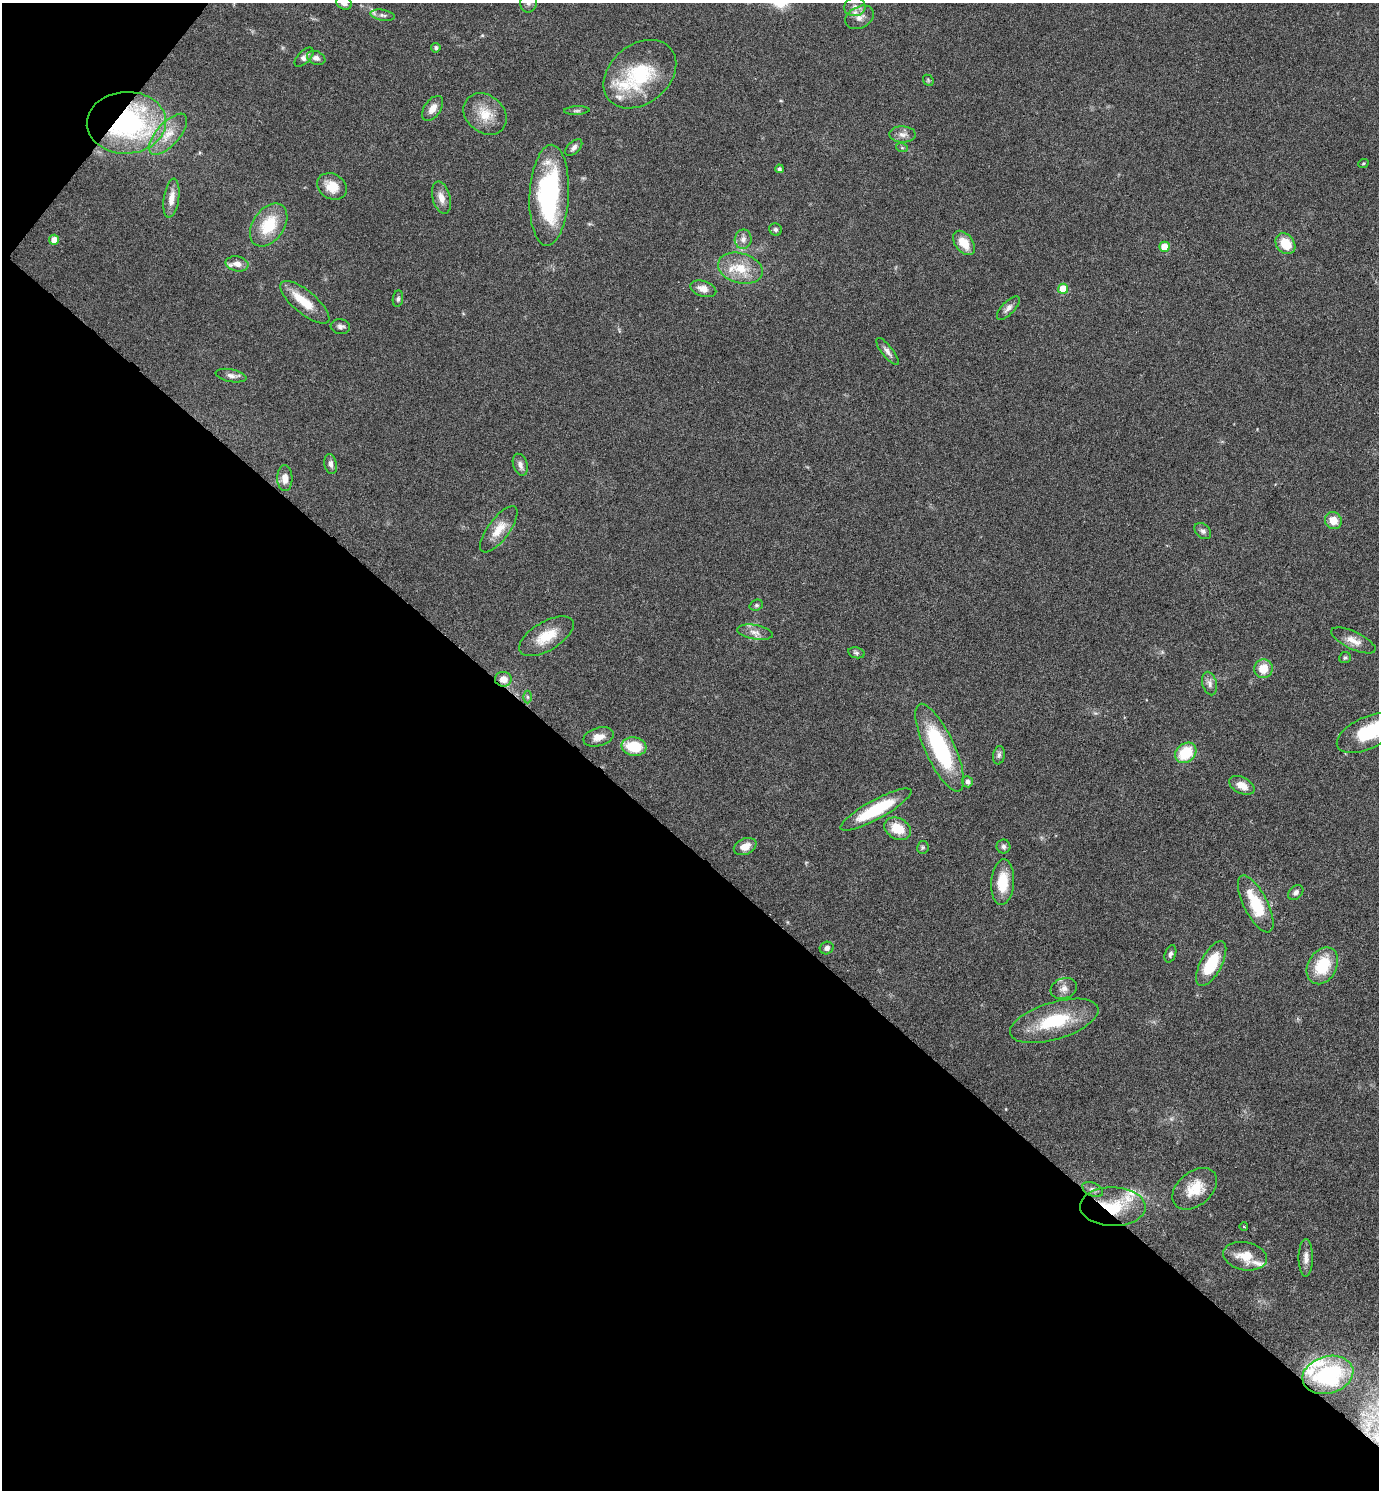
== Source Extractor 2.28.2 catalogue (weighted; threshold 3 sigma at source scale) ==
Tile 9 of 4 x 4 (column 1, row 3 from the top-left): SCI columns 156-1532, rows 1493-2980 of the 5958 x 5955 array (HDU 1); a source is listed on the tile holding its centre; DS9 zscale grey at full resolution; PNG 1381 x 1492 px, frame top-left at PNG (2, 3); each listed source drawn as its Kron ellipse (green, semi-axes under 4 px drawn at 4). Shown black and unused: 44% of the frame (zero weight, under 4 of 8 exposures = <1% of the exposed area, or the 3 px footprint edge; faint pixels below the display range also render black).
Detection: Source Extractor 2.28.2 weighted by HDU 2 'WHT'; one run over the whole footprint, this tile lists its part. Background 0.116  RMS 0.0051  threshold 0.0209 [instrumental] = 3 sigma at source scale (4.09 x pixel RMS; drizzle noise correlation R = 1.36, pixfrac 0.8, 0.05/0.05 arcsec/px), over >= 5 px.
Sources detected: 94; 8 inside a brighter listed object's ellipse — not listed separately; the other 86 listed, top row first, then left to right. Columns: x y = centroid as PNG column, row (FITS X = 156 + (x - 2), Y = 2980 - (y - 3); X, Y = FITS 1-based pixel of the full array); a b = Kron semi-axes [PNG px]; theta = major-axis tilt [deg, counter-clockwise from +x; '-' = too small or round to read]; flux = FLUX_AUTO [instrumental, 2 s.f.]
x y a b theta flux
344 3 8 6 -23 2.1
528 3 10 8 87 2.2
855 7 11 9 7 2.8
383 15 12 5 -10 1.7
860 17 15 10 27 4
436 48 5 4 - 0.91
304 57 12 6 46 2.1
316 58 9 6 -20 2
640 74 40 29 39 34
928 80 6 4 -49 0.65
433 108 14 8 55 3.9
577 111 13 4 3 1.2
485 114 23 18 -40 11
126 123 39 31 3 99
168 134 25 11 48 8.8
903 134 13 8 -1 2.9
574 147 10 6 44 1.7
902 148 6 4 -19 0.6
1363 164 5 3 - 0.46
779 169 4 4 - 1
332 186 16 12 -29 8.1
549 195 50 19 87 67
171 198 20 7 82 4.6
441 198 16 8 -75 4.1
269 225 24 15 55 16
776 229 6 6 - 1.2
743 239 10 8 80 2.7
54 240 5 5 - 3.6
964 243 14 8 -51 8.2
1285 244 11 9 -51 10
1164 247 5 5 - 7.9
237 264 11 7 -10 3.5
740 268 23 15 -16 12
703 289 13 7 -18 3.9
1063 289 5 5 - 12
398 299 8 5 83 1.1
305 302 30 11 -40 11
1008 308 15 6 46 2.3
340 327 10 7 -7 1.8
887 351 17 5 -52 2.2
231 376 15 6 -10 2.3
331 464 10 6 -78 2
520 465 11 7 -72 2.3
285 478 13 7 -88 4.2
1333 520 9 8 - 6.1
499 529 27 10 53 8
1203 531 9 6 -43 1.5
756 605 7 5 20 0.9
755 632 18 7 -9 3.5
546 636 30 14 31 12
1353 640 24 8 -25 5.2
856 653 8 5 -11 1.1
1345 658 6 5 - 0.82
1263 669 9 9 - 7.3
503 679 8 7 - 4.6
1210 684 12 7 -75 2.4
528 697 6 4 -89 0.79
1367 733 33 16 25 26
598 737 15 9 15 4.2
634 747 12 9 -8 16
940 748 48 14 -65 51
1186 753 11 9 41 16
999 755 9 6 80 1.5
967 782 6 5 - 2
1242 785 13 8 -27 5.3
876 809 40 9 29 27
897 829 14 10 -28 10
745 846 12 8 24 4.9
1003 846 7 7 - 1.4
923 847 6 5 - 0.88
1003 882 23 11 86 13
1296 892 9 6 42 1.6
1256 904 31 12 -63 20
827 948 7 6 - 1.6
1170 954 9 5 71 1.4
1211 964 25 10 62 19
1322 966 19 14 61 19
1064 989 13 10 18 3.2
1054 1021 46 18 17 27
1195 1189 25 17 40 12
1093 1190 11 6 -26 1.8
1113 1207 33 19 -1 23
1244 1227 4 3 - 0.45
1245 1256 22 14 -11 9.3
1306 1258 19 7 89 3.2
1328 1375 26 18 15 45
Overlapping masked pixels (flux is a lower limit): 3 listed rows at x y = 126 123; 503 679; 1113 1207
Isophote crosses this tile's border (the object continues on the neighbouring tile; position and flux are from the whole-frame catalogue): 3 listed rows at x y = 344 3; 528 3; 1367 733